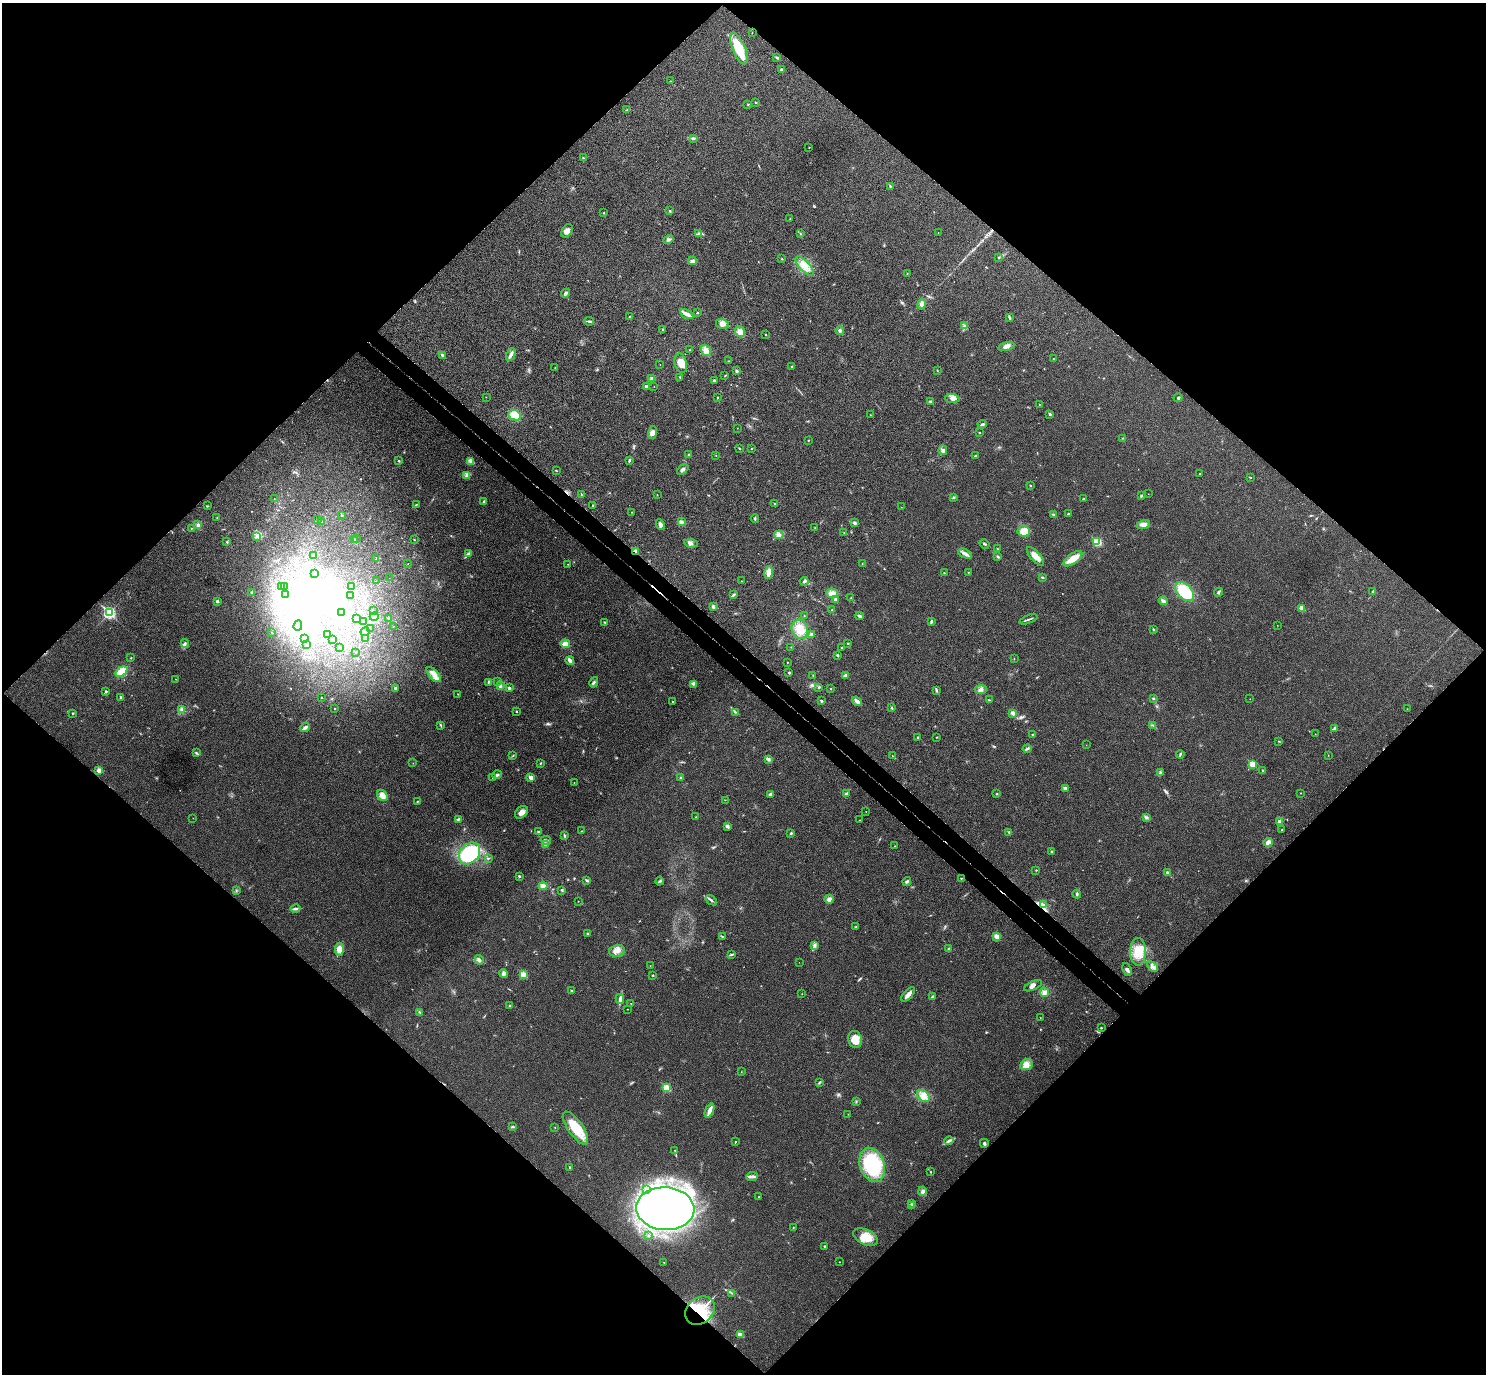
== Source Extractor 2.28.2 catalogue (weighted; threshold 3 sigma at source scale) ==
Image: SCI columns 45-5978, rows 201-5685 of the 6023 x 6026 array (HDU 1 of 3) = the unmasked area's bounding box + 8 px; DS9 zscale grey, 4 x 4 block average (1 PNG px = mean of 4 x 4 image px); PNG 1488 x 1376 px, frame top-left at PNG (2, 3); each listed source drawn as its Kron ellipse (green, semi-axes under 4 px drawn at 4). Shown black and unused: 51% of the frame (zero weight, under 3 of 4 exposures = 6% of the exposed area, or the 3 px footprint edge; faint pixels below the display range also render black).
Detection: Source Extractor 2.28.2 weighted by HDU 2 'WHT'. Background 0.0272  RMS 0.0062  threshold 0.0281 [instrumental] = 3 sigma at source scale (4.5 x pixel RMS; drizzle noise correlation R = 1.50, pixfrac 1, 0.05/0.05 arcsec/px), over >= 5 px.
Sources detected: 423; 1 too faint to see at this stretch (4 x 4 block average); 28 inside a brighter object's white glare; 2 cosmic-ray / hot-pixel residue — neither listed nor drawn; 6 coinciding with a brighter row at this scale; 8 inside a brighter listed object's ellipse — not listed separately; the other 378 listed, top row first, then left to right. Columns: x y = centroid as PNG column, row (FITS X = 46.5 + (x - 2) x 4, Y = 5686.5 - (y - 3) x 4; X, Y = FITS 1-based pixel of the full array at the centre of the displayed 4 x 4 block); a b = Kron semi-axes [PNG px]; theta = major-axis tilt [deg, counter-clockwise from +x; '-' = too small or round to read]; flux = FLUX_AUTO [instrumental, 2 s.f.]
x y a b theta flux
752 33 2 2 - 1.1
739 48 17 6 -67 120
777 57 4 2 - 4.1
782 70 2 2 - 7.9
670 81 2 2 - 1.8
756 102 2 2 - 2.5
748 104 3 2 - 2.1
627 110 3 2 - 2.6
693 139 3 2 - 3
809 147 2 2 - 1.3
583 158 3 2 - 3.4
890 186 3 2 - 3.5
670 211 2 2 - 6.1
604 213 2 2 - 2.9
790 219 2 2 - 1.3
567 231 7 5 59 20
938 232 2 2 - 0.78
698 234 3 3 - 5.2
800 234 2 2 - 1.3
668 240 5 2 - 7.3
998 257 2 2 - 1.1
782 259 2 2 - 2.4
693 261 4 3 - 9.5
805 266 12 5 -48 37
907 274 2 2 - 1.2
566 293 5 2 - 9.8
922 304 5 4 - 16
697 313 2 2 - 2.9
687 314 7 2 -29 24
630 317 3 2 - 1.8
1009 317 3 2 - 7.6
589 321 5 2 - 5.2
722 324 6 5 - 21
964 326 4 3 - 6.4
663 329 3 2 - 3.1
840 331 4 2 - 4.6
740 332 5 5 - 23
765 334 2 2 - 1.5
1006 346 8 4 15 15
689 350 2 2 - 1.1
706 351 6 4 -53 23
443 355 4 3 - 10
511 355 6 3 61 15
1053 359 2 2 - 1.5
728 361 2 2 - 0.9
681 363 10 6 -75 39
660 364 2 2 - 0.94
792 366 2 2 - 3.2
555 367 2 2 - 1.2
737 371 3 2 - 5.8
937 371 2 2 - 1.2
725 376 2 2 - 1.5
680 377 2 2 - 1.9
652 379 3 3 - 11
714 381 3 2 - 5.1
646 386 2 2 - 21
654 386 2 2 - 1.4
486 397 2 2 - 0.88
717 398 2 2 - 1.9
1178 398 4 2 - 3.1
952 399 7 3 -4 12
930 402 3 2 - 2.8
1039 404 2 2 - 1.2
1050 414 3 2 - 5.2
515 415 6 5 - 54
871 415 2 2 - 0.96
982 424 4 2 - 6.2
737 428 2 2 - 1
979 432 2 2 - 2.1
652 433 6 4 69 22
1122 438 2 2 - 1.5
808 440 2 2 - 3.7
739 448 2 2 - 3.4
752 448 2 2 - 1.8
943 450 5 3 - 9
689 455 4 2 - 3
716 455 2 2 - 1.2
975 455 2 2 - 2.5
629 460 3 2 - 6
399 461 2 2 - 4.6
471 462 2 2 - 2.1
683 469 7 3 42 10
556 470 2 2 - 2.2
1200 474 2 2 - 1.9
466 476 2 2 - 3.3
1251 478 2 2 - 1.1
1030 485 2 2 - 2.2
581 494 3 2 - 1.9
1148 494 2 2 - 1.1
657 495 2 2 - 0.87
1141 496 3 2 - 4.4
953 498 3 2 - 2.9
274 499 2 2 - 0.71
1084 499 3 2 - 3.3
484 501 3 2 - 2.9
775 503 3 2 - 1.8
416 504 3 2 - 2.7
593 505 2 2 - 2.1
207 506 4 2 - 2.5
901 507 2 2 - 0.9
632 512 2 2 - 1
1068 514 2 2 - 3.5
342 515 3 2 - 2.2
1053 515 2 2 - 19
217 518 2 2 - 1.2
755 518 4 2 - 5
317 519 2 2 - 1.6
321 522 2 2 - 0.84
681 522 3 2 - 11
854 522 3 3 - 4.9
198 525 3 3 - 8
660 525 5 4 - 9.8
1143 525 7 4 18 16
191 528 2 2 - 1.6
815 528 2 2 - 0.89
1024 531 6 5 - 57
844 532 2 2 - 1.3
779 535 4 3 - 14
257 536 2 2 - 2.5
357 539 2 2 - 0.94
354 540 2 2 - 1.6
414 540 2 2 - 1.6
227 542 2 2 - 3.3
1097 542 2 2 - 260
691 543 7 4 -8 10
985 544 5 2 - 5.2
997 549 2 2 - 1.2
636 551 3 2 - 11
468 553 4 2 - 4.6
965 554 7 3 -24 13
313 555 2 2 - 0.86
997 556 3 2 - 4.5
1035 556 11 5 -48 29
376 559 2 2 - 0.83
1073 559 11 5 36 49
408 564 2 2 - 1
568 564 2 2 - 1.1
862 564 2 2 - 0.97
968 572 2 2 - 2.5
314 573 2 2 - 0.83
769 573 6 4 79 18
944 573 3 2 - 1.7
389 578 2 2 - 0.4
1043 578 3 2 - 2.9
376 581 2 2 - 0.5
742 581 2 2 - 1.6
804 581 4 2 - 6.3
284 586 2 2 - 1.9
351 586 2 2 - 0.74
282 587 2 2 - 2.7
1373 591 3 2 - 4.9
1185 592 11 7 -45 160
1218 592 4 3 - 5.6
252 593 3 2 - 4
832 593 6 5 - 15
285 594 2 2 - 3
734 594 3 3 - 4.9
350 596 2 2 - 0.4
851 597 2 2 - 1.3
835 600 4 2 - 9.6
217 601 2 2 - 15
1164 601 4 3 - 8.5
713 607 4 3 - 6.6
1302 608 3 3 - 21
832 610 2 2 - 2.2
373 611 2 2 - 1.2
109 613 3 2 - 600
342 613 2 2 - 2.9
804 616 2 2 - 1.3
859 616 4 2 - 5.6
374 617 4 2 - 3.1
356 618 2 2 - 1.7
388 618 2 2 - 1.1
1028 619 9 2 20 6.7
364 621 2 2 - 0.69
931 621 4 2 - 4.4
605 622 3 2 - 2.4
1277 625 2 2 - 0.73
298 626 5 3 - 15
393 626 2 2 - 1.2
370 629 2 2 - 0.94
800 629 10 8 -76 49
1153 629 3 2 - 2.5
272 632 2 2 - 1.7
365 632 4 3 - 5.2
812 634 4 3 - 12
327 635 2 2 - 0.52
304 639 2 2 - 0.92
332 639 2 2 - 0.52
366 639 2 2 - 0.81
185 643 4 2 - 6.3
848 643 2 2 - 2.5
306 644 2 2 - 0.82
565 644 5 4 - 24
339 647 2 2 - 1.3
791 647 2 2 - 1.2
841 648 2 2 - 1.2
356 652 2 2 - 1.8
837 655 2 2 - 4.8
131 658 2 2 - 1.5
1014 659 2 2 - 0.94
570 661 4 2 - 20
787 662 2 2 - 1.9
121 672 6 4 36 85
789 673 3 2 - 3.3
434 674 9 4 -48 26
813 675 2 2 - 1.2
845 675 4 3 - 8.1
176 679 2 2 - 1.6
498 681 3 2 - 2.1
488 682 3 2 - 3.6
594 682 5 2 - 6.1
693 684 3 2 - 4.4
500 686 3 3 - 8.3
819 687 2 2 - 3.4
395 688 3 2 - 7.7
509 688 3 3 - 5.5
831 688 2 2 - 1.8
981 689 6 3 2 11
936 690 4 2 - 5.3
106 691 2 2 - 4.3
458 694 2 2 - 1.2
121 697 4 2 - 3.9
322 697 2 2 - 0.97
1153 699 3 2 - 3.1
1250 699 2 2 - 0.84
989 700 2 2 - 2.1
821 701 3 2 - 3.7
857 701 5 3 - 14
673 702 2 2 - 3.7
892 708 3 2 - 3.8
334 709 2 2 - 2.2
1407 709 2 2 - 1.5
182 710 3 3 - 7.5
516 711 2 2 - 3.8
735 712 3 2 - 3.5
73 713 3 2 - 2.3
1013 713 3 3 - 12
441 725 4 2 - 3.3
1152 725 2 2 - 1.6
305 728 5 2 - 13
1335 728 3 2 - 3.3
1315 734 2 2 - 0.85
1033 735 2 2 - 3.8
937 737 2 2 - 1.8
918 738 2 2 - 2.7
1279 741 2 2 - 2
1086 745 2 2 - 0.63
1027 749 4 2 - 5.9
196 753 3 2 - 3.1
1180 754 4 2 - 4.1
1328 755 2 2 - 0.81
513 756 2 2 - 1.5
892 756 2 2 - 1.2
768 759 4 3 - 7.4
413 763 2 2 - 0.91
540 763 2 2 - 2.1
1252 764 2 2 - 140
99 770 4 3 - 12
1263 770 2 2 - 3
1160 773 4 2 - 1.9
497 775 5 3 - 6.7
531 777 2 2 - 40
493 778 2 2 - 2.9
681 778 3 2 - 4.2
574 782 2 2 - 1.3
1065 788 3 2 - 8.6
1300 793 2 2 - 1.3
771 794 4 3 - 6.9
846 794 3 2 - 9
997 794 2 2 - 2.3
382 795 6 5 - 26
725 800 2 2 - 0.88
418 801 3 2 - 2.5
866 811 2 2 - 0.91
521 812 7 5 44 22
696 817 2 2 - 1.2
1146 817 3 3 - 5
193 818 2 2 - 0.96
458 819 3 2 - 4.3
859 820 2 2 - 0.93
1280 821 4 3 - 9.2
727 826 3 3 - 6.4
1282 830 3 2 - 2
582 831 2 2 - 1.2
538 832 2 2 - 3.8
1009 832 2 2 - 3.5
791 833 3 2 - 3.9
564 836 4 2 - 3.2
546 840 5 2 - 6
1268 842 5 4 - 12
545 844 3 3 - 8.4
894 846 2 2 - 2
1052 852 2 2 - 11
469 853 12 9 47 290
488 858 3 2 - 2.4
1036 870 2 2 - 1.5
1167 873 3 2 - 7.2
519 876 2 2 - 3.8
961 878 2 2 - 5.3
587 880 3 2 - 5
660 881 4 2 - 3.6
907 881 4 2 - 5.3
543 886 4 3 - 16
562 890 2 2 - 3.2
236 891 2 2 - 1.1
1077 894 4 2 - 4.4
829 899 4 3 - 14
711 900 6 2 -35 6.1
578 901 2 2 - 1.1
1043 905 4 3 - 7.4
295 908 5 2 - 6.5
856 926 2 2 - 1.9
588 934 2 2 - 6.7
722 936 2 2 - 2.1
997 936 4 3 - 15
815 946 4 3 - 6.7
339 949 6 4 85 28
948 949 2 2 - 4.4
617 951 8 6 14 25
1138 952 14 8 -89 63
731 955 3 2 - 3.2
479 960 5 3 - 8.5
799 962 2 2 - 0.6
650 966 2 2 - 0.92
1152 966 6 3 -43 11
1127 970 7 3 -67 11
503 974 4 4 - 8.4
523 975 2 2 - 150
653 975 2 2 - 2.7
1033 986 9 4 25 15
572 991 3 2 - 3.3
1044 992 5 4 - 16
802 994 2 2 - 1.6
908 994 9 3 46 21
933 996 2 2 - 3
620 999 5 3 - 8.7
631 1003 2 2 - 1.1
510 1006 2 2 - 4.6
627 1009 2 2 - 0.91
420 1012 2 2 - 1.6
1040 1018 2 2 - 1.4
1101 1028 2 2 - 3.1
855 1039 8 6 -79 44
1026 1065 6 5 - 24
741 1072 2 2 - 0.95
819 1082 3 2 - 3.4
666 1088 2 2 - 180
923 1096 7 5 -43 25
856 1101 2 2 - 1.5
709 1111 7 3 68 26
848 1114 2 2 - 1.6
513 1127 4 2 - 3.8
555 1127 2 2 - 1.1
575 1128 19 7 -55 94
949 1141 5 3 - 8.7
735 1142 3 2 - 2
984 1143 4 2 - 5.6
675 1151 2 2 - 1.3
872 1165 17 12 -72 270
570 1167 2 2 - 3.8
931 1172 2 2 - 2.1
752 1176 6 3 7 9.8
646 1189 3 2 - 2.9
922 1191 5 3 - 8.4
758 1197 2 2 - 1.5
912 1203 3 2 - 2.8
912 1205 2 2 - 2.2
665 1209 29 21 -3 2500
793 1228 2 2 - 2.2
649 1236 2 2 - 1.6
866 1237 13 7 -25 58
825 1246 2 2 - 6.8
664 1262 2 2 - 0.76
839 1262 2 2 - 1.2
732 1293 3 2 - 2.8
700 1311 16 13 38 160
740 1335 2 2 - 55
Overlapping masked pixels (flux is a lower limit): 2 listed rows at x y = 636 551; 700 1311
Diffuse or blended objects may show on this block-average render without a row.